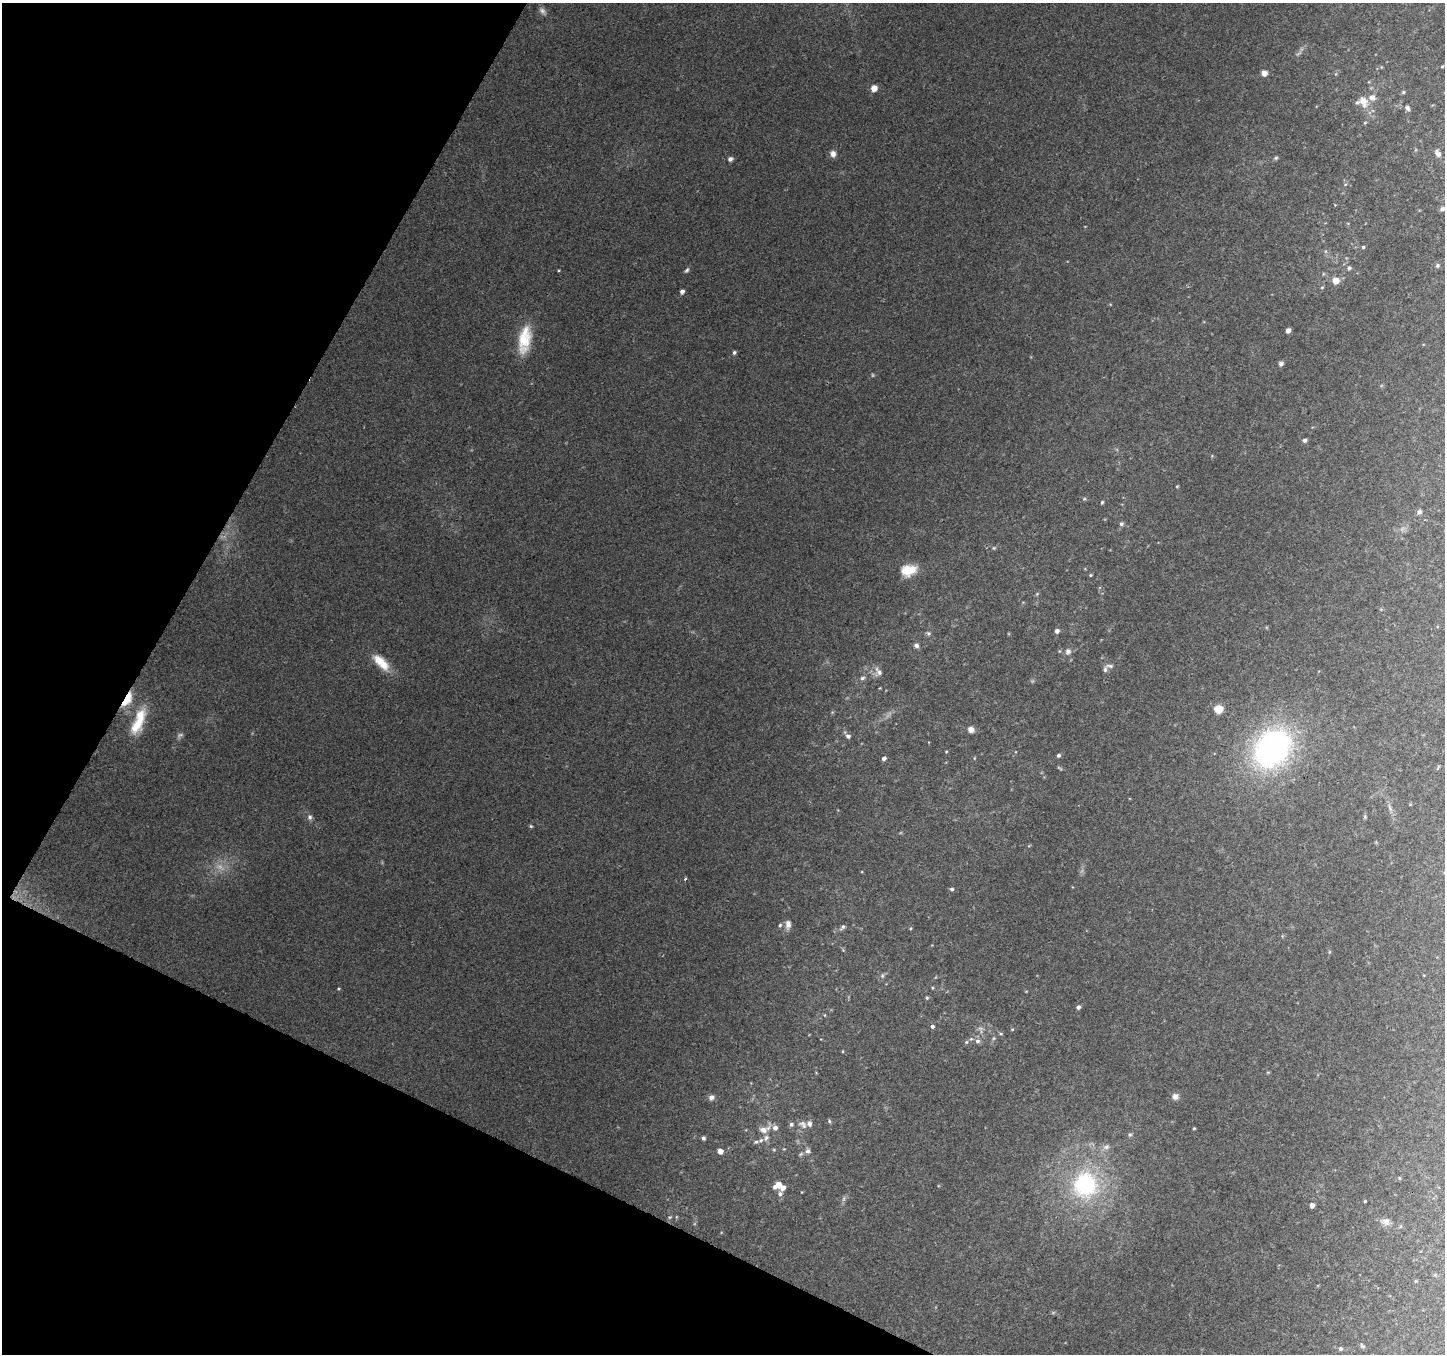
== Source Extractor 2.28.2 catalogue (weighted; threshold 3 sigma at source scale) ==
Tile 9 of 4 x 4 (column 1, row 3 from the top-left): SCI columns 8-1450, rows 1618-2969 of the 5779 x 5873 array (HDU 1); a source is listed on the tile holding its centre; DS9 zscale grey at full resolution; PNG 1447 x 1356 px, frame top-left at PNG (2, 3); no overlay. Shown black and unused: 23% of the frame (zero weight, under 2 of 3 exposures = <1% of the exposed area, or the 3 px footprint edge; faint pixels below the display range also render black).
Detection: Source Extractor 2.28.2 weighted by HDU 2 'WHT'; one run over the whole footprint, this tile lists its part. Background 0.184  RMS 0.0099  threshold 0.0444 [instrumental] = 3 sigma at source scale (4.5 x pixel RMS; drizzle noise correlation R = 1.50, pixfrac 1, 0.0396/0.0396 arcsec/px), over >= 5 px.
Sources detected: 104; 3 too faint to see at this stretch — not listed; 7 inside a brighter listed object's ellipse — not listed separately; the other 94 listed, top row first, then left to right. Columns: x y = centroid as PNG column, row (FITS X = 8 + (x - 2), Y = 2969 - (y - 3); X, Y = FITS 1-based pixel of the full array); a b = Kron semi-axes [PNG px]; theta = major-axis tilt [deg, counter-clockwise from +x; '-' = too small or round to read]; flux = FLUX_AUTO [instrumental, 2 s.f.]
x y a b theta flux
542 11 10 7 -51 3.6
1442 67 5 3 - 0.89
1264 73 5 5 - 7.2
874 88 5 5 - 10
1403 92 5 4 - 1.5
1363 101 17 11 -65 12
1407 108 6 5 - 2.9
1365 123 5 4 - 1.1
1438 153 10 6 -64 4.6
833 154 8 7 - 4.7
1276 158 6 5 - 1.6
730 159 5 5 - 3.6
1442 209 7 6 - 2.5
1363 247 4 4 - 1.4
1438 265 5 5 - 2
1349 268 6 5 - 2.3
687 270 8 5 51 1.9
1335 281 6 5 - 13
682 291 4 4 - 3.5
1288 330 4 4 - 5
524 339 34 14 80 31
734 352 4 4 - 2
1281 364 5 5 - 3.3
1305 440 5 5 - 2.6
1177 486 5 3 - 0.82
1084 499 6 3 18 1.2
1102 502 4 3 - 1.3
1419 512 7 6 - 2.2
1121 524 5 5 - 2.2
994 548 5 4 - 1.2
909 570 18 11 11 18
1091 575 4 4 - 1
1057 631 5 5 - 3.6
928 633 6 5 - 1.8
916 645 6 5 - 3.3
1068 651 8 7 - 3.9
381 662 26 11 -45 19
1110 666 12 5 -4 2.9
879 672 13 7 -53 4.8
862 678 7 5 19 2.1
127 699 17 7 61 28
1219 709 7 6 - 15
138 721 35 12 68 31
971 729 7 6 - 6.3
848 736 6 6 - 2.8
1272 748 42 33 49 250
946 751 5 3 - 0.84
1059 755 4 4 - 1.9
884 759 5 4 - 2.7
1390 808 11 3 -61 2.7
310 817 7 6 - 2.7
1365 817 5 4 - 1.1
531 826 5 4 - 1.3
685 879 4 3 - 1.5
952 889 5 4 - 1.9
788 924 12 7 87 5
780 925 5 4 - 1.5
843 927 9 5 48 2.4
911 928 4 4 - 1.1
882 976 7 5 79 1.8
339 988 4 3 - 0.93
927 998 5 4 - 1.3
1078 1007 5 4 - 3
932 1026 5 4 - 2.2
1012 1029 4 4 - 0.97
1001 1034 5 3 - 1.1
977 1041 7 6 - 3.4
966 1042 5 5 - 1.5
1175 1096 8 7 - 4.7
711 1097 7 6 - 3.6
829 1121 5 4 - 1.5
791 1124 5 5 - 2.2
803 1124 12 8 -40 4.6
1194 1128 3 3 - 1
764 1129 17 9 15 9.1
1130 1135 6 4 0 1.4
703 1138 4 4 - 2.4
761 1140 7 5 17 2.1
1106 1147 9 7 27 4
774 1150 5 3 - 1
720 1151 5 4 - 7.5
808 1151 7 6 - 3.2
778 1185 9 5 38 10
1085 1185 31 29 82 110
783 1188 5 5 - 5.1
780 1194 8 6 63 3.5
844 1199 8 4 71 2
1365 1201 3 3 - 0.95
1312 1205 4 4 - 5.5
670 1217 5 5 - 1.3
1386 1221 11 9 1 5.5
1416 1281 4 4 - 1
1362 1346 8 4 -40 1.6
1340 1349 5 5 - 2
Overlapping masked pixels (flux is a lower limit): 1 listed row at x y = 127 699